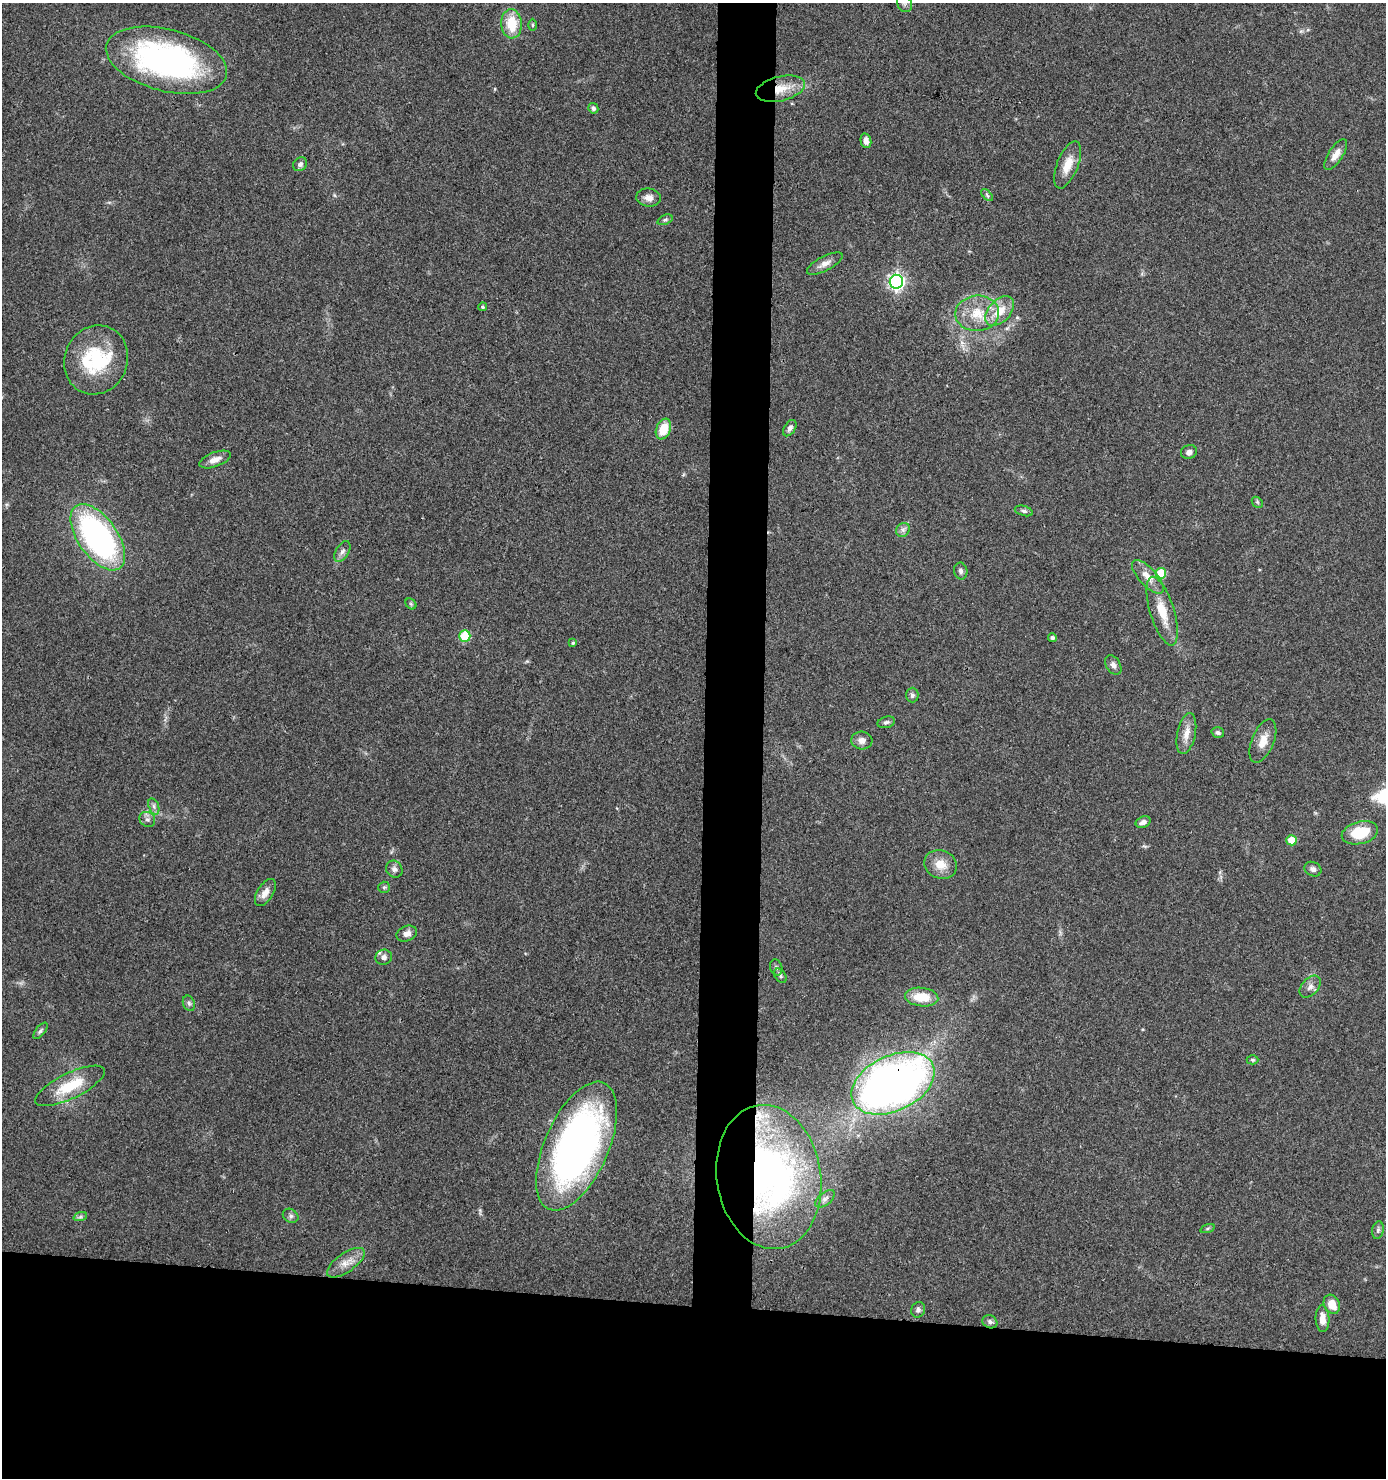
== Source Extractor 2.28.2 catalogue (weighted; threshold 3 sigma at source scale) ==
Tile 8 of 3 x 3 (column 2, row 3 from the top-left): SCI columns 1487-2870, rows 1-1476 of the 4448 x 4427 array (HDU 1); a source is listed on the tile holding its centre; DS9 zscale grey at full resolution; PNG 1388 x 1480 px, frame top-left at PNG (2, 3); each listed source drawn as its Kron ellipse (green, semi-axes under 4 px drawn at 4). Shown black and unused: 16% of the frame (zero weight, under 3 of 4 exposures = <1% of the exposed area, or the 3 px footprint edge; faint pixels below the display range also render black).
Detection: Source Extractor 2.28.2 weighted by HDU 2 'WHT'; one run over the whole footprint, this tile lists its part. Background 0.078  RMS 0.0058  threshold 0.0262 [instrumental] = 3 sigma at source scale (4.5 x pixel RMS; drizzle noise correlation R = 1.50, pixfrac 1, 0.05/0.05 arcsec/px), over >= 5 px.
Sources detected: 77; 1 inside a brighter listed object's ellipse — not listed separately; the other 76 listed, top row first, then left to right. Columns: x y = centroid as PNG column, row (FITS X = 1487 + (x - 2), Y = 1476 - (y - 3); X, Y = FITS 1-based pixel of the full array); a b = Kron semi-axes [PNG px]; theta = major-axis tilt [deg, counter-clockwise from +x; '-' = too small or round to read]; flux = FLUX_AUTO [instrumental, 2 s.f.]
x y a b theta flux
904 3 9 7 -65 2
511 24 14 10 -87 16
532 25 6 4 -90 0.85
166 60 62 31 -15 160
780 89 25 12 14 13
593 108 5 5 - 1.8
866 141 7 5 -78 3.4
1336 155 17 7 57 5.1
300 164 7 6 - 1.9
1068 165 25 10 68 9
987 195 7 4 -47 0.96
648 198 12 9 -5 3.9
665 220 8 5 21 1.1
825 264 20 7 27 4.1
896 282 7 6 - 190
483 307 4 4 - 1.1
1000 311 17 11 46 11
977 313 22 18 4 16
96 360 35 31 65 43
790 428 9 5 57 2
663 429 11 7 68 11
1189 452 8 7 - 2.1
215 459 16 7 20 4.3
1257 502 6 4 -47 0.87
1024 511 9 5 -16 1.5
903 530 7 6 - 1.9
98 537 38 19 -55 150
342 551 12 6 59 2.5
961 571 8 6 -79 2
1161 573 5 5 - 22
1148 577 21 9 -47 7.1
411 604 6 4 -46 0.89
1162 611 36 12 -73 15
465 636 5 5 - 27
1052 638 4 4 - 1.5
573 643 4 4 - 0.84
1113 665 10 7 -59 2.3
912 695 7 6 - 1.5
886 722 9 5 14 1.5
1218 732 6 5 - 1.5
1186 733 21 9 78 6.2
862 740 10 9 - 3.4
1263 741 23 11 68 7.5
154 806 8 5 -71 1.7
147 819 8 7 - 2.1
1143 822 8 5 22 2.8
1360 833 18 11 14 19
1292 840 5 5 - 11
941 865 17 14 -21 8.5
394 869 9 7 -52 2.2
1313 869 9 7 -27 2.2
384 887 6 5 - 0.85
265 893 15 8 58 4.7
407 934 10 7 21 3.3
384 957 8 7 - 2.6
776 967 8 6 -73 1.5
780 976 8 5 -51 1.3
1310 987 13 8 47 3.1
922 997 17 9 -6 14
189 1003 8 6 -69 1.5
40 1031 10 4 51 1.3
1252 1060 6 4 -2 0.85
893 1083 44 27 25 380
70 1086 38 12 26 21
577 1146 69 32 66 280
769 1177 72 52 -81 200
825 1199 11 6 40 2.3
291 1216 8 6 -33 1.6
80 1217 7 4 18 1.2
1207 1228 7 3 19 0.87
1378 1230 9 5 79 1.6
346 1263 22 9 35 6.6
1332 1304 10 7 -64 8.1
918 1310 8 7 - 1.9
1323 1319 13 7 -88 5.5
990 1322 7 6 - 1.9
Overlapping masked pixels (flux is a lower limit): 4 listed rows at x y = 780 89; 893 1083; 577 1146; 769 1177
Isophote crosses this tile's border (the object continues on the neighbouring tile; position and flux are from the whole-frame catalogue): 1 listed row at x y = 904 3